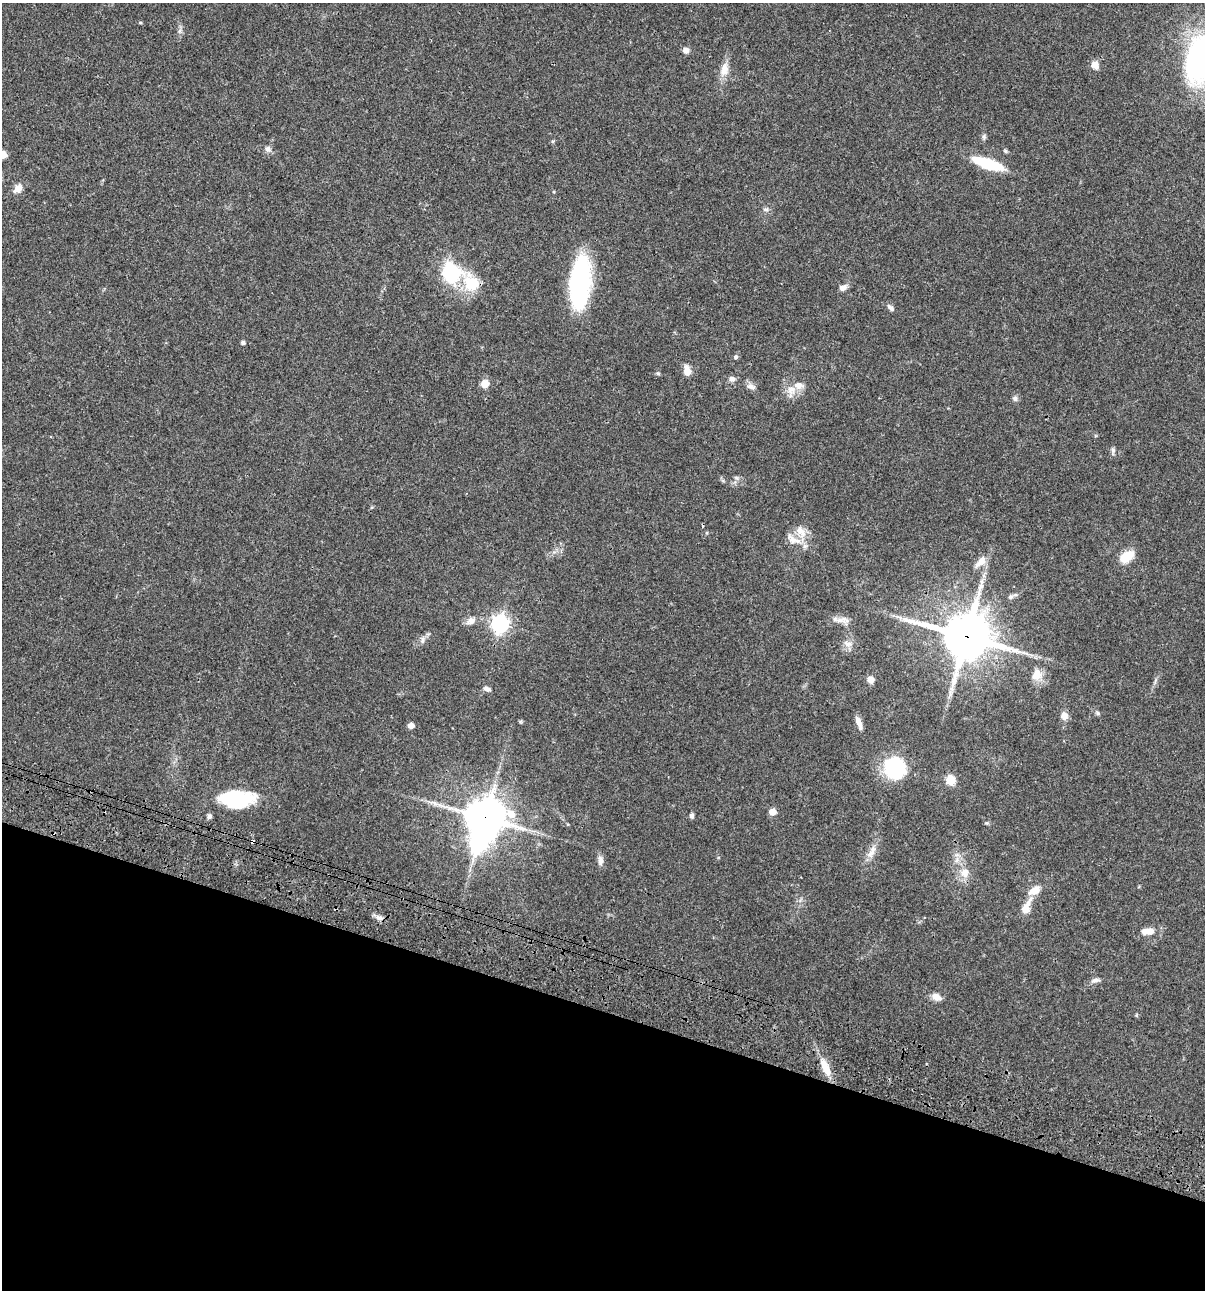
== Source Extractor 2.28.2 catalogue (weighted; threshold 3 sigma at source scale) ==
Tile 15 of 4 x 4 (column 3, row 4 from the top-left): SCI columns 2641-3843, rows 120-1407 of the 5405 x 5389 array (HDU 1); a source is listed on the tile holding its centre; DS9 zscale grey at full resolution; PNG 1207 x 1292 px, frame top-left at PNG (2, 3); no overlay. Shown black and unused: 22% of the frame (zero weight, under 3 of 4 exposures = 9% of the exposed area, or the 3 px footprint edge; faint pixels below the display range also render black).
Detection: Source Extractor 2.28.2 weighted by HDU 2 'WHT'; one run over the whole footprint, this tile lists its part. Background 0.0456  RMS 0.0054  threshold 0.0245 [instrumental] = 3 sigma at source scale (4.5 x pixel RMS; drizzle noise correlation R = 1.50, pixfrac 1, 0.05/0.05 arcsec/px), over >= 5 px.
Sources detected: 69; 3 inside a brighter object's white glare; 1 cosmic-ray / hot-pixel residue — not listed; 2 inside a brighter listed object's ellipse — not listed separately; the other 63 listed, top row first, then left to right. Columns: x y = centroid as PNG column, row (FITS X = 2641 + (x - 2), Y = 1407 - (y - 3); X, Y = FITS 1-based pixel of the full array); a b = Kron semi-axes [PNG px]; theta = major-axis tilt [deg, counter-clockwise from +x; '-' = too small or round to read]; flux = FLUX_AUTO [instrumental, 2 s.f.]
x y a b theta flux
140 22 4 3 - 0.62
686 50 7 6 - 2.4
1201 59 51 31 78 120
1095 65 9 8 - 3.9
724 69 19 11 75 5.7
984 137 7 5 72 1.1
268 149 9 7 -55 1.9
3 155 5 5 - 7.6
988 164 31 10 -18 24
18 189 12 8 35 4.2
766 209 8 6 12 1.3
452 275 20 18 -4 24
580 282 49 19 83 73
471 283 26 21 -59 15
843 287 9 7 23 2.7
890 308 11 5 -43 1.7
243 343 4 4 - 1.5
736 357 6 5 - 0.94
687 371 12 7 -81 4.9
658 373 6 4 -1 0.69
732 379 8 7 - 2.1
485 383 8 8 - 5
751 386 13 7 -17 2.4
791 390 14 12 -78 5.7
1015 398 7 7 - 1.5
1113 450 8 5 -89 1.2
736 478 7 5 -32 1
801 531 20 11 -55 6.8
793 540 24 9 -49 5.4
1127 556 19 11 35 8.4
981 561 19 9 49 4.9
1010 597 6 6 - 1.4
900 617 9 3 -21 1.5
843 620 21 8 1 4
471 621 15 9 23 3.3
500 624 7 7 - 200
966 636 17 16 - 1900
423 640 11 6 68 2
848 644 13 7 -16 2.9
1036 675 15 12 55 6.1
871 679 8 7 - 3.1
487 689 8 5 -21 1.8
1098 713 7 5 -28 0.98
1064 716 9 8 - 3.5
859 723 16 6 -70 3.4
411 725 5 4 - 4.7
895 767 21 20 - 36
950 780 9 8 - 7.8
239 799 39 19 8 30
772 812 5 5 - 7.6
209 816 7 6 - 1.3
692 816 7 5 89 1.2
485 818 14 12 3 1100
252 842 3 3 - 4.8
871 852 22 8 63 4.9
600 860 14 7 88 2.5
965 873 14 12 83 5.7
1026 907 24 9 64 6.3
379 918 11 7 -16 2.4
1147 931 17 8 6 5.9
1095 980 12 6 20 2
937 997 13 8 -27 3.4
826 1068 24 9 -66 8.1
Overlapping masked pixels (flux is a lower limit): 3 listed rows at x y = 966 636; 485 818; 252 842
Isophote crosses this tile's border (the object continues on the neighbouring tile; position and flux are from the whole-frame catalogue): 2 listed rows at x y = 1201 59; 3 155